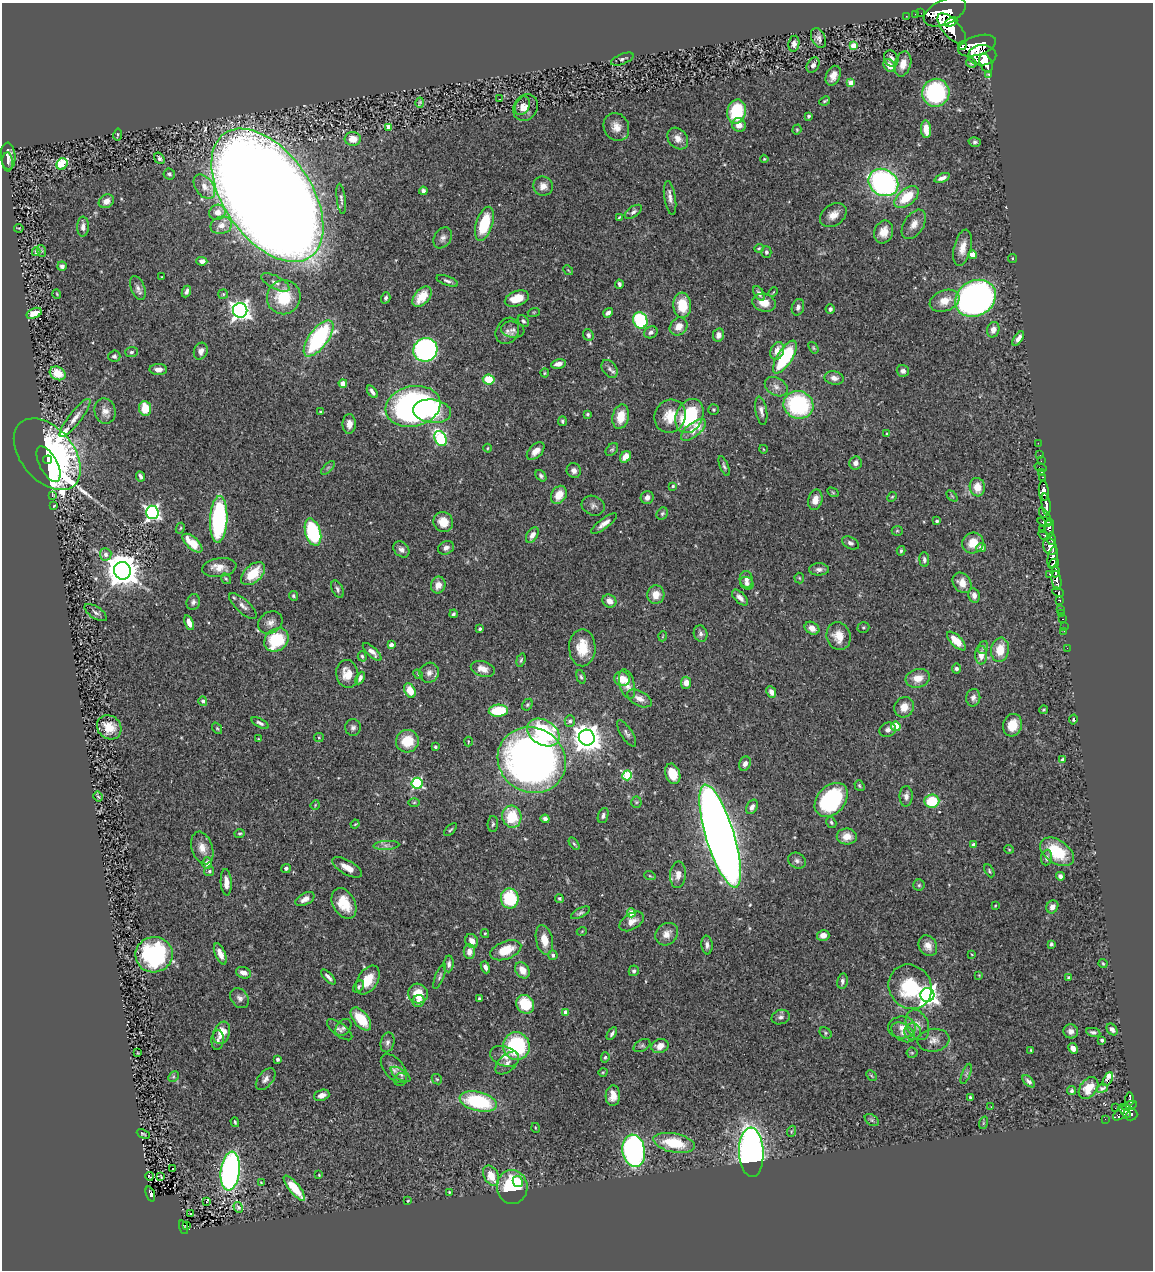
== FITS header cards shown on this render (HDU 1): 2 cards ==
NAXIS1  =                 1151
NAXIS2  =                 1268

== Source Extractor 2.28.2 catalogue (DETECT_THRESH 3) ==
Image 1151 x 1268 px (HDU 1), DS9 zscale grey, 1 PNG px = 1 image px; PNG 1155 x 1272 px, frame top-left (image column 1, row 1268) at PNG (2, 3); each listed source drawn as its Kron ellipse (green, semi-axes under 4 px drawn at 4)
Background 0.688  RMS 0.03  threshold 0.0887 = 3 sigma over >= 5 px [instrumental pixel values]
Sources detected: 465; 1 with non-positive FLUX_AUTO (blend fragments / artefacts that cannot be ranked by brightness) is neither listed nor drawn; the other 464 listed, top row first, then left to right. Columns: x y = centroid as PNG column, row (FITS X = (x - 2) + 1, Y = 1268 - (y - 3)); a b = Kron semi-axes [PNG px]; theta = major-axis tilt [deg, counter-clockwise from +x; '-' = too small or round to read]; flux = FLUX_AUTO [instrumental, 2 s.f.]
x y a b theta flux
945 12 22 12 25 4900
921 13 2 2 - 7.7
915 14 2 2 - 6.5
906 16 2 2 - 6.9
951 22 7 4 22 1000
952 29 19 8 -48 4200
818 38 10 6 -65 9.6
794 44 8 5 81 8.1
854 46 4 4 - 47
962 46 4 3 - 260
977 46 19 9 17 4100
982 55 14 10 1 3300
891 58 8 7 - 9.1
622 59 12 5 22 4.9
971 63 5 4 - 3
986 63 10 6 -68 1600
903 64 13 8 75 22
813 65 8 6 58 8.2
889 65 7 5 -51 18
989 74 3 3 - 75
833 76 10 7 67 18
851 83 4 4 - 27
936 93 14 13 - 220
500 99 2 2 - 1.1
825 101 5 3 - 2.7
420 103 5 3 - 2.6
522 106 10 7 63 10
525 108 14 11 55 15
736 112 12 9 77 110
809 116 3 3 - 2.9
739 125 7 6 - 16
389 127 4 4 - 21
616 127 14 12 -63 21
926 129 9 5 -86 25
797 130 5 4 - 2.1
118 135 6 3 80 2.5
353 139 8 7 - 26
678 139 12 9 -50 16
975 142 6 5 - 4.5
8 156 13 7 -87 15
159 158 6 4 -53 4.5
764 159 4 4 - 2.1
8 162 9 5 -86 5.8
62 164 6 5 - 110
169 174 6 5 - 4.2
942 178 8 4 21 8.7
883 182 15 13 -31 460
543 186 10 9 - 15
204 187 13 9 -53 18
423 191 4 4 - 6.9
267 195 75 43 -55 12000
907 197 14 8 39 61
670 198 17 5 -81 12
341 199 15 4 -83 6
106 201 8 6 32 14
217 212 8 7 - 17
633 212 10 5 35 6.1
833 215 15 10 37 20
619 217 3 2 - 1.9
484 224 18 8 73 93
914 224 16 10 57 17
221 225 11 8 14 14
83 227 10 6 88 11
19 228 5 2 - 1.5
884 232 11 9 70 26
443 238 11 8 57 9.5
759 248 4 4 - 2.3
963 248 19 8 77 23
42 251 6 4 -72 2.4
36 252 4 3 - 2.9
766 252 5 5 - 4
973 255 4 4 - 34
1013 258 4 2 - 2.1
202 261 5 4 - 9.1
62 266 4 4 - 5.6
568 270 5 4 - 1.8
162 277 4 2 - 0.98
447 281 11 4 -20 6.4
275 282 15 6 -28 11
619 284 4 3 - 4.9
138 288 12 7 -70 9.5
186 291 6 3 65 7.2
773 292 5 3 - 2
759 293 8 5 -59 8.5
57 294 5 3 - 1.7
223 294 5 5 - 2.8
284 297 17 16 - 86
422 297 12 7 50 40
386 298 6 4 74 4.8
517 298 12 7 19 33
975 298 21 17 31 1000
945 301 15 10 22 28
764 303 12 8 -17 28
682 305 12 9 -87 56
798 307 8 6 74 6.9
830 309 5 4 - 7.5
240 310 7 7 - 1200
534 312 6 4 18 2.5
34 313 8 5 24 23
608 313 5 4 - 7.9
640 320 8 7 - 170
523 321 6 4 -50 4.5
679 326 10 8 48 20
513 330 12 8 -10 9.2
993 330 8 6 73 13
507 331 14 11 60 13
651 332 7 5 28 6.8
588 335 6 5 - 5.5
718 335 7 5 77 10
319 338 21 9 53 280
1018 339 8 4 55 12
813 348 6 4 -53 2.6
425 350 12 11 - 530
201 351 8 6 69 11
777 351 9 6 70 20
131 352 6 5 - 3.9
114 356 6 6 - 5.2
785 357 19 7 57 160
558 364 7 4 10 12
158 369 9 5 0 13
610 369 10 7 -54 8.4
903 371 6 6 - 7.6
58 373 8 6 -29 40
545 373 4 4 - 2
834 378 9 6 -11 12
489 379 6 5 - 88
343 383 4 4 - 23
776 387 12 8 -31 13
372 392 7 3 -53 6.9
798 405 15 13 -18 220
413 406 27 20 12 770
145 409 7 6 - 48
713 410 5 5 - 3.2
105 411 13 10 -76 15
432 411 19 11 -6 79
761 411 14 5 -80 9.4
320 412 3 3 - 1.8
587 414 3 3 - 2.9
670 416 17 15 64 42
689 416 18 13 65 170
621 417 12 8 78 36
75 418 23 6 52 18
562 421 5 4 - 3.8
349 424 10 6 89 14
693 430 15 7 39 40
886 434 3 2 - 1.7
440 439 8 5 -63 220
1038 443 2 2 - 8.2
488 448 4 3 - 1.8
763 449 4 3 - 1.4
612 450 7 5 47 3.7
536 451 11 6 45 17
47 454 41 26 -50 970
1040 455 2 2 - 7.1
625 457 6 5 - 19
48 460 4 4 - 190
1041 461 2 2 - 11
856 463 7 6 - 9.6
49 464 19 9 -62 640
724 466 10 4 -70 4.7
328 468 9 3 45 3.4
1041 468 6 2 -19 31
574 471 7 7 - 8.8
1042 472 3 2 - 24
140 476 5 3 - 5.1
541 476 6 4 -50 4.6
1043 477 3 2 - 20
673 486 4 4 - 2.6
977 487 9 7 -82 29
1044 491 10 5 -85 1200
833 492 6 4 -31 2.3
559 495 10 7 59 28
52 496 3 3 - 28
952 496 6 4 -45 2.7
647 497 6 6 - 10
892 497 5 4 - 2.3
815 500 10 7 77 18
1046 504 11 4 -82 970
54 506 3 2 - 1.8
593 506 12 9 -25 8.7
152 512 6 6 - 520
662 514 6 5 - 3.8
1045 516 10 4 -56 540
219 519 23 8 87 310
937 521 3 3 - 3.7
443 522 10 9 - 31
1046 522 8 3 -11 430
604 523 16 5 36 12
180 528 6 4 63 2.5
1049 528 8 4 -85 440
1043 530 2 2 - 9.4
897 531 5 5 - 2.5
313 532 14 7 -73 210
532 535 8 5 59 14
1044 535 6 4 -37 150
1051 539 6 3 -81 230
192 543 12 6 -42 49
850 543 9 5 -29 6.5
973 543 11 10 - 34
1050 546 9 6 -67 910
981 547 5 4 - 10
446 548 8 6 26 8.8
401 549 9 7 -43 8.1
901 551 5 3 - 2.9
106 554 6 6 - 10
1053 558 11 5 79 1300
924 560 7 5 -85 5.4
1054 563 5 3 - 620
219 568 17 9 9 21
819 569 10 6 0 8.3
122 571 9 8 - 4200
1056 572 5 3 - 340
253 574 14 8 42 55
1050 574 3 3 - 23
799 578 5 5 - 2.3
226 579 6 4 -53 2.4
746 579 8 6 -84 12
1056 580 10 5 -82 1100
747 583 7 6 - 6.8
962 583 11 8 -54 22
438 585 8 7 - 17
337 589 9 5 -64 5.4
1058 592 6 4 -26 200
656 595 9 8 - 22
974 595 7 5 -77 11
293 596 5 4 - 3
740 598 10 5 -46 10
1059 600 4 3 - 99
609 601 7 6 - 18
193 602 8 6 74 6
243 606 18 6 -43 12
1061 609 3 3 - 20
96 613 13 6 -33 7
453 614 4 4 - 3.9
1062 614 2 2 - 3.8
1063 619 3 2 - 15
270 622 13 10 32 14
189 623 8 4 -70 13
863 627 6 5 - 3.1
1064 627 2 2 - 3.6
812 628 8 6 -32 14
480 629 3 3 - 3.9
1064 631 2 2 - 4.5
701 634 8 6 -71 6.1
663 636 5 3 - 1.5
839 636 14 12 -73 29
276 640 13 10 39 110
956 641 12 5 -44 38
391 645 4 4 - 8.6
983 647 6 5 - 3.5
582 648 18 13 -90 50
1067 648 2 2 - 7.2
1000 650 12 9 79 38
372 652 12 5 -43 9.6
981 655 9 6 -89 19
362 656 5 4 - 3
521 660 7 4 73 3.1
483 669 12 7 -15 19
956 669 5 4 - 5.3
429 673 10 9 - 11
347 674 14 11 -82 28
418 674 5 4 - 2.2
581 677 7 4 -73 3.7
360 678 7 4 64 7
918 678 12 9 16 25
622 679 8 7 - 25
686 683 6 5 - 16
627 684 15 7 -76 19
410 691 8 5 -63 35
771 692 6 4 -65 14
639 698 13 7 -27 14
973 698 9 7 80 8.4
203 701 5 4 - 7
527 705 6 5 - 3.5
904 707 10 9 - 23
1044 710 4 3 - 2.5
498 711 9 6 4 84
1073 719 5 4 - 3.4
570 721 6 5 - 6.3
260 723 9 4 -28 5.7
1012 725 11 9 74 32
896 726 5 4 - 64
109 727 13 11 -44 34
217 728 6 4 -53 2.9
353 728 8 7 - 6.9
888 730 8 7 - 7.9
543 733 17 12 -31 200
627 733 15 5 -58 7
319 737 5 4 - 2.2
587 738 8 8 - 2600
258 739 3 3 - 1.5
407 741 11 11 - 52
468 742 5 2 - 1.7
435 747 3 3 - 3.1
532 760 35 32 -30 1400
1063 760 4 3 - 10
745 764 7 5 65 9.8
673 774 10 7 -69 36
627 775 5 4 - 120
417 783 5 5 - 220
859 786 6 4 -54 3.3
906 796 10 6 89 10
98 797 5 3 - 2.9
831 800 19 13 47 190
932 801 7 6 - 75
414 802 5 3 - 2.1
636 802 5 5 - 2.9
315 805 5 4 - 1.9
752 807 8 5 61 9.4
603 815 8 5 70 5
512 817 11 9 -76 68
545 819 4 4 - 7.5
831 822 6 4 -58 3.4
355 824 4 3 - 1.6
493 824 8 5 87 4.2
450 830 8 3 44 2.9
240 834 5 4 - 2.7
720 836 54 14 -73 4800
847 836 10 8 -2 23
574 844 7 4 -56 3.5
386 845 13 4 3 8
974 845 4 3 - 7.1
202 848 17 10 -71 21
1009 849 5 3 - 1.7
1057 852 19 11 -34 93
1047 857 8 5 84 7.7
797 861 9 7 -33 7.3
207 863 6 5 - 13
347 867 16 7 -30 20
286 868 4 4 - 4.3
209 871 5 5 - 3.6
989 871 7 4 -60 2.8
678 875 13 8 87 16
650 876 6 3 -18 2.5
1060 876 4 4 - 7.7
226 882 13 5 -87 15
919 885 5 5 - 3.6
510 898 10 9 - 110
559 898 4 4 - 3.2
305 899 10 6 29 12
344 903 16 11 -61 45
995 906 3 2 - 1.5
1052 907 7 5 58 13
580 913 10 4 28 4.6
631 913 4 4 - 30
632 921 13 8 32 18
582 931 5 3 - 1.6
485 933 4 4 - 2.2
667 934 12 10 44 18
823 935 6 5 - 14
544 940 15 8 -78 28
472 941 7 6 - 12
1051 944 4 4 - 4.3
707 945 9 5 -84 7.2
928 946 11 8 -59 16
506 950 16 9 21 50
469 952 7 5 -90 15
220 954 11 5 -67 15
154 955 18 17 - 250
553 955 5 4 - 6
972 955 4 2 - 1.5
449 964 8 5 86 7.5
1103 964 5 3 - 2.6
485 967 6 4 -69 9.3
522 970 9 6 -56 22
634 971 5 5 - 4.4
243 973 7 5 -19 12
979 975 3 3 - 1.6
440 976 13 4 69 4.8
328 977 9 3 -45 6.5
1069 978 4 4 - 3.7
368 980 16 10 57 38
842 981 7 5 80 6.5
359 987 7 4 51 4
910 987 23 21 -54 130
418 993 10 9 - 39
927 995 7 7 - 1100
240 998 11 8 -52 9.4
479 999 4 3 - 3.6
418 1001 6 5 - 16
525 1004 10 8 -54 68
566 1012 4 4 - 17
781 1017 9 7 15 7.2
361 1019 13 7 -51 56
917 1025 16 11 -67 19
343 1027 9 7 49 6
902 1027 14 11 1 19
1112 1029 6 4 -50 8.4
340 1030 15 6 -37 9.6
1071 1031 7 7 - 8.8
903 1032 13 8 -33 14
913 1032 8 8 - 9
1093 1032 7 4 -10 5.4
222 1033 11 8 69 31
825 1033 6 5 - 3
612 1034 7 4 57 4.7
218 1040 10 6 85 7.6
933 1040 16 11 8 17
1102 1040 3 3 - 3.3
387 1042 10 6 77 7.3
516 1046 14 13 - 180
642 1046 9 5 29 4.4
660 1046 9 7 21 18
1073 1048 6 4 -59 15
1031 1050 3 2 - 1.7
138 1053 3 2 - 1.2
912 1053 5 5 - 2.7
505 1056 15 10 -19 19
605 1057 5 4 - 3.6
277 1059 4 3 - 6.3
507 1063 14 8 43 13
394 1068 17 9 -51 14
603 1072 5 3 - 1.8
401 1074 11 5 -34 6.1
966 1074 11 3 69 4
871 1076 6 3 -45 2.1
173 1077 6 4 44 3.5
266 1079 13 7 51 9.9
437 1079 6 4 -43 2.6
1108 1079 7 3 61 54
401 1080 7 6 - 4.2
1029 1081 7 4 -44 5.6
1088 1088 12 8 54 39
1102 1088 6 3 21 5.3
1072 1091 4 4 - 4.5
322 1095 8 5 19 12
613 1096 10 7 86 20
970 1097 4 3 - 3.2
1130 1099 7 3 -90 180
478 1102 19 9 -13 170
1129 1106 8 3 17 160
991 1107 2 2 - 1.3
1115 1108 2 2 - 8.5
1125 1111 8 3 -47 310
1121 1113 10 5 42 320
1130 1114 7 6 - 470
1105 1119 2 2 - 4.9
872 1120 8 5 -36 3.5
235 1122 5 3 - 2.4
983 1123 6 4 72 2.6
536 1128 5 3 - 1.7
792 1131 6 3 69 2.5
143 1134 7 3 -25 2
674 1143 21 9 -11 80
634 1151 16 11 -80 640
751 1152 24 12 -88 1100
173 1169 3 3 - 63
230 1171 19 9 83 660
319 1175 3 2 - 1.6
149 1176 4 2 - 1.2
491 1176 11 7 -62 34
161 1177 4 2 - 1.8
518 1181 6 5 - 32
261 1183 4 3 - 1.6
512 1187 17 15 -84 120
294 1188 15 5 -51 61
449 1192 2 2 - 1.4
150 1194 8 4 -71 91
206 1201 4 3 - 24
408 1201 3 3 - 1.5
238 1207 6 4 -55 4.7
190 1213 2 2 - 2.9
186 1226 4 3 - 22
184 1227 7 4 -72 72
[1 non-positive-flux detection neither listed nor drawn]